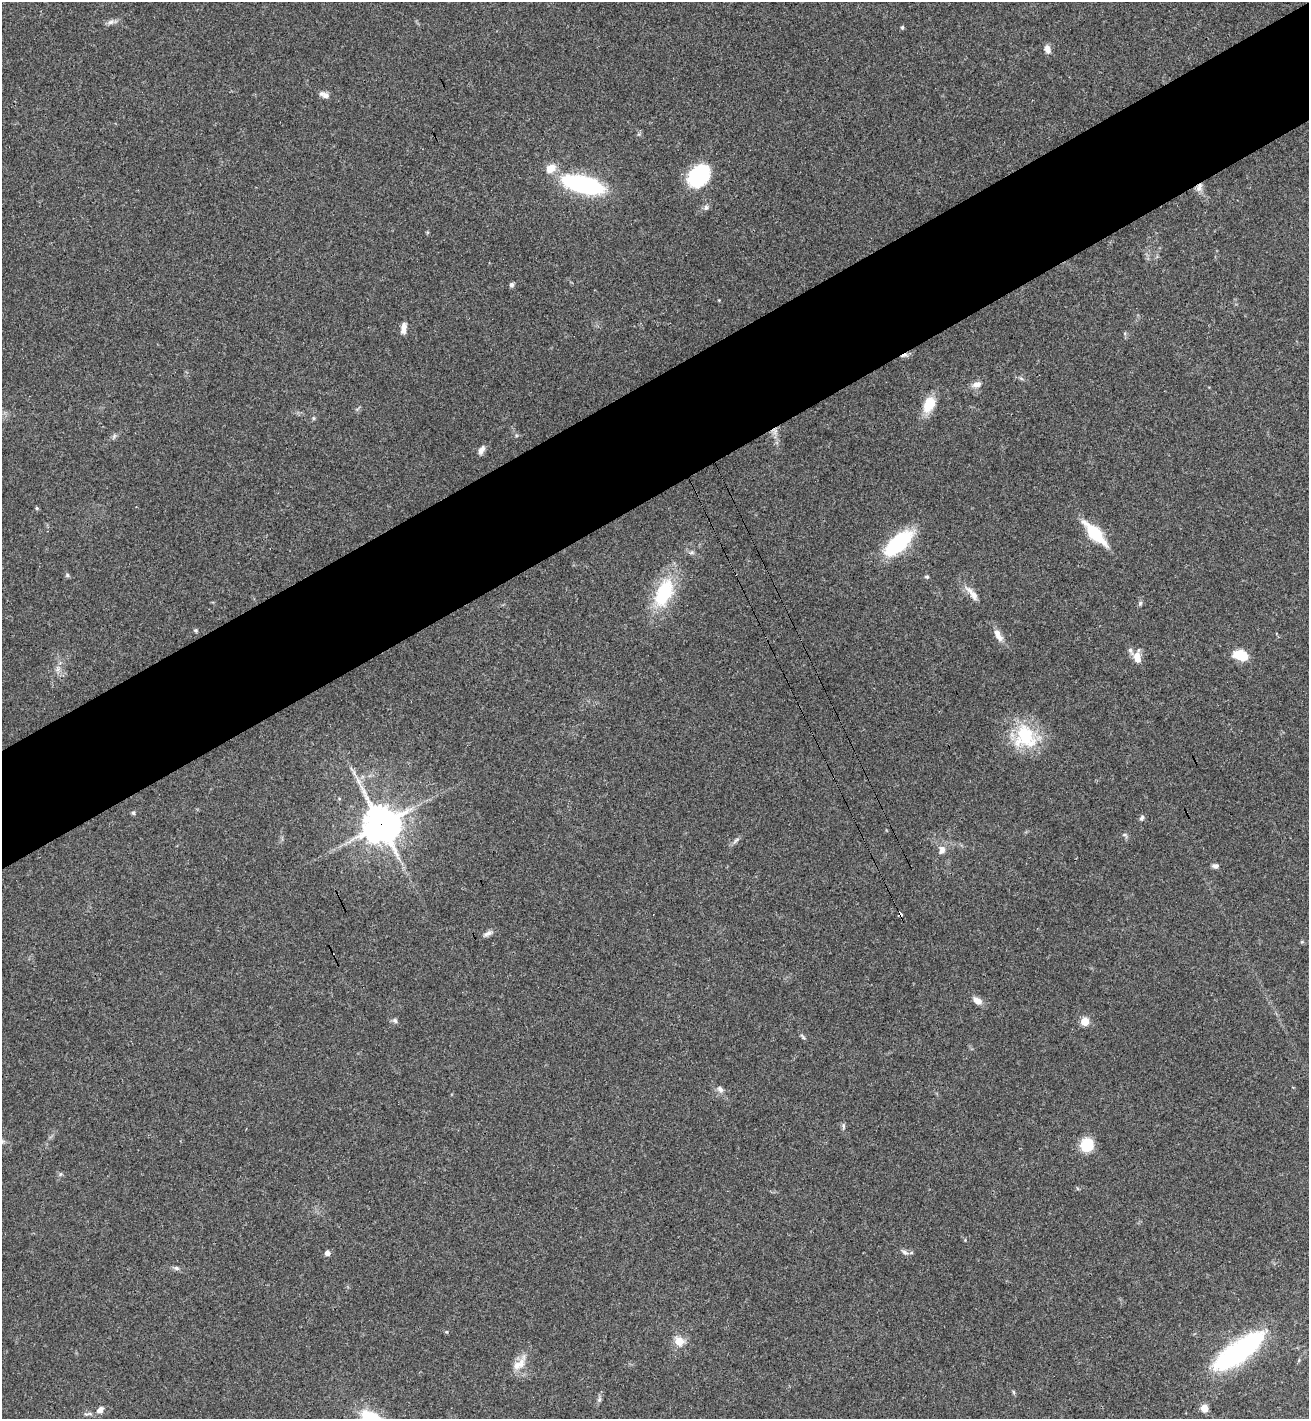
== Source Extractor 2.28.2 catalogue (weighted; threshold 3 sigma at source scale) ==
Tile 10 of 4 x 4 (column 2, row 3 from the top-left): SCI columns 1506-2812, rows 1470-2886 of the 5757 x 5771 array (HDU 1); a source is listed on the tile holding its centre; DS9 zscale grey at full resolution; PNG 1311 x 1421 px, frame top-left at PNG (2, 2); no overlay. Shown black and unused: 8% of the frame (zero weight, under 3 of 4 exposures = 6% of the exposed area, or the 3 px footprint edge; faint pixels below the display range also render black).
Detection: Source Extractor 2.28.2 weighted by HDU 2 'WHT'; one run over the whole footprint, this tile lists its part. Background 0.0395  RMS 0.0054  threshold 0.0242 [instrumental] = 3 sigma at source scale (4.5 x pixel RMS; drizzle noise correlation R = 1.50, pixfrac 1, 0.05/0.05 arcsec/px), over >= 5 px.
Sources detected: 61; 1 cosmic-ray / hot-pixel residue — not listed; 1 inside a brighter listed object's ellipse — not listed separately; the other 59 listed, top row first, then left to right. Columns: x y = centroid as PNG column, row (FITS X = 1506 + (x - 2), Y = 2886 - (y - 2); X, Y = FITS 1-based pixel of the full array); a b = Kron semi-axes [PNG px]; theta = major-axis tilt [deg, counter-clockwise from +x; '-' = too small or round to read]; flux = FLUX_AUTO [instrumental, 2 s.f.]
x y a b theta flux
111 22 10 6 26 1.9
902 28 5 4 - 0.8
1047 49 9 6 -71 3.5
326 95 10 9 - 2.4
551 168 13 9 33 5.9
699 175 26 19 48 33
583 184 25 9 -14 120
1199 188 12 7 72 2.8
706 207 7 5 77 1.3
512 285 6 5 - 1.2
403 328 13 6 84 3.6
1021 378 7 4 -20 0.92
977 384 12 7 12 3.2
929 404 19 12 65 11
313 418 6 4 -71 0.63
775 431 11 7 -84 2.8
481 450 11 6 60 2.5
37 508 5 4 - 0.82
1095 533 29 10 -47 23
898 543 32 14 42 43
67 575 5 5 - 1
927 577 5 5 - 0.88
664 593 29 15 67 36
972 594 26 7 -51 5
1140 603 7 5 47 0.96
196 630 6 4 -43 0.76
998 635 20 8 -60 4.3
1240 655 14 9 -18 14
1137 657 14 8 -77 5.6
58 669 7 4 71 1.4
1025 736 33 28 -65 29
133 813 5 4 - 0.84
1142 818 7 5 68 1.3
381 825 13 12 - 1100
1125 835 7 5 -8 1
736 840 12 4 44 1.6
942 850 12 9 76 3.3
1215 866 8 6 -4 1.6
900 914 3 3 - 14
488 933 14 6 23 2.2
977 1001 12 8 -35 3.4
395 1021 7 6 - 1.3
1085 1021 5 5 - 18
803 1037 9 4 -50 1
720 1089 10 7 -45 2
843 1126 9 4 -89 1.1
1087 1145 14 13 - 14
60 1174 6 4 88 0.78
905 1252 10 6 -32 1.8
327 1253 4 4 - 3.3
176 1268 7 6 - 1.2
446 1332 5 3 - 0.47
679 1341 6 6 - 11
1239 1352 57 19 36 83
517 1366 14 10 42 5.9
599 1400 6 5 - 1.1
1204 1408 7 6 - 5.1
100 1410 9 7 42 2.7
90 1413 7 4 -19 1.1
Overlapping masked pixels (flux is a lower limit): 4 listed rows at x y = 1199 188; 775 431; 381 825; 900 914